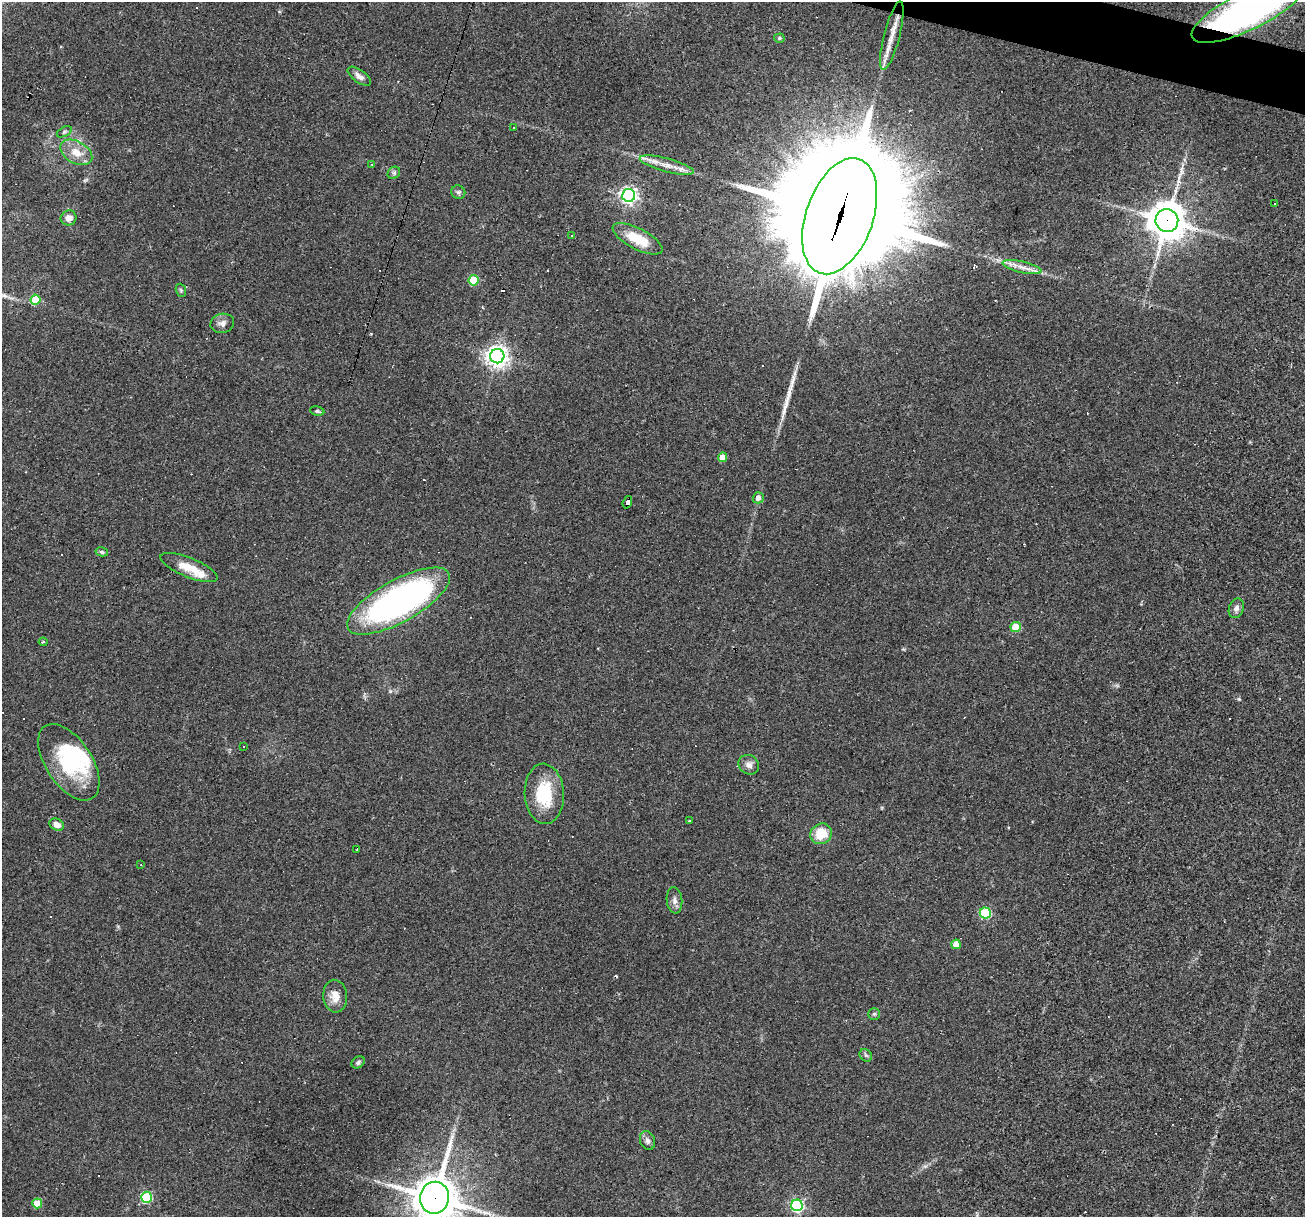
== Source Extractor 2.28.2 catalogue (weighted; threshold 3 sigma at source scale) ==
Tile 10 of 4 x 4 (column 2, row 3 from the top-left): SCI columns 1305-2607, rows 1466-2680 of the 5214 x 5234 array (HDU 1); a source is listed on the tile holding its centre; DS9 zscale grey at full resolution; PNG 1307 x 1219 px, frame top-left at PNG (2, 2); each listed source drawn as its Kron ellipse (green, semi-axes under 4 px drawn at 4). Shown black and unused: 1% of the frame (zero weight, under 2 of 3 exposures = <1% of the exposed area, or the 3 px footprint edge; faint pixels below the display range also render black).
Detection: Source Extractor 2.28.2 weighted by HDU 2 'WHT'; one run over the whole footprint, this tile lists its part. Background 0.0335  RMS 0.0061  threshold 0.0272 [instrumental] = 3 sigma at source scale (4.5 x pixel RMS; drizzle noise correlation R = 1.50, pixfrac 1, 0.05/0.05 arcsec/px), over >= 5 px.
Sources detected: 79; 2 inside a brighter object's white glare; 18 cosmic-ray / hot-pixel residue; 1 long thin detection or spike segment (spike, bleed or trail) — neither listed nor drawn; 3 inside a brighter listed object's ellipse — not listed separately; the other 55 listed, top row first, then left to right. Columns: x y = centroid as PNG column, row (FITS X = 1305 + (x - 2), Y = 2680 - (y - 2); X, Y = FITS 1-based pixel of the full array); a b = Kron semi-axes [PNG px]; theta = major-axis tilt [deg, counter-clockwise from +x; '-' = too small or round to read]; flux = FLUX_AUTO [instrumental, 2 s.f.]
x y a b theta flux
1248 11 62 19 26 250
892 36 35 8 75 11
779 38 5 4 - 0.92
359 76 14 6 -36 3.2
513 127 3 2 - 0.78
64 132 8 4 27 1.2
76 152 17 11 -29 9.4
372 164 4 3 - 0.41
667 165 28 6 -15 7.7
394 173 7 5 45 1.3
458 192 7 6 - 1.4
629 195 6 6 - 220
1275 203 3 3 - 3
840 216 60 33 71 25000
69 218 8 7 - 4.2
1167 220 11 11 - 1400
572 235 3 3 - 1.3
638 239 27 10 -28 17
1022 267 20 5 -13 5.1
474 280 5 5 - 26
181 290 7 5 -70 0.93
35 300 5 5 - 18
222 323 12 9 13 3.3
497 356 7 7 - 420
317 411 7 4 -10 1
723 457 5 4 - 8.9
758 498 6 5 - 3
627 502 6 4 72 89
102 552 6 4 -12 1.2
189 568 30 9 -22 11
398 601 58 21 29 220
1236 608 10 7 69 2.6
1016 627 5 5 - 24
43 642 4 3 - 0.84
244 746 3 2 - 0.69
69 762 43 23 -56 45
749 765 11 9 -40 3.2
544 794 30 19 -87 27
689 821 3 3 - 1.4
57 825 7 5 -27 4.3
821 834 11 10 - 14
357 850 3 3 - 2
141 865 3 2 - 0.37
674 900 13 7 -84 2.9
985 913 5 5 - 44
956 944 5 4 - 9.2
335 996 16 12 -84 6.8
874 1014 6 6 - 1.1
866 1055 7 5 -44 1.1
358 1062 7 5 37 1.4
648 1140 9 7 -68 2.4
146 1197 5 5 - 44
434 1198 16 14 79 1700
37 1203 5 5 - 16
797 1205 6 5 - 110
Overlapping masked pixels (flux is a lower limit): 5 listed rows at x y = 1248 11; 840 216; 1167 220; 627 502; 434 1198
Isophote crosses this tile's border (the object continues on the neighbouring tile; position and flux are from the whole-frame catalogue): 2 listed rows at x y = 1248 11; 434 1198